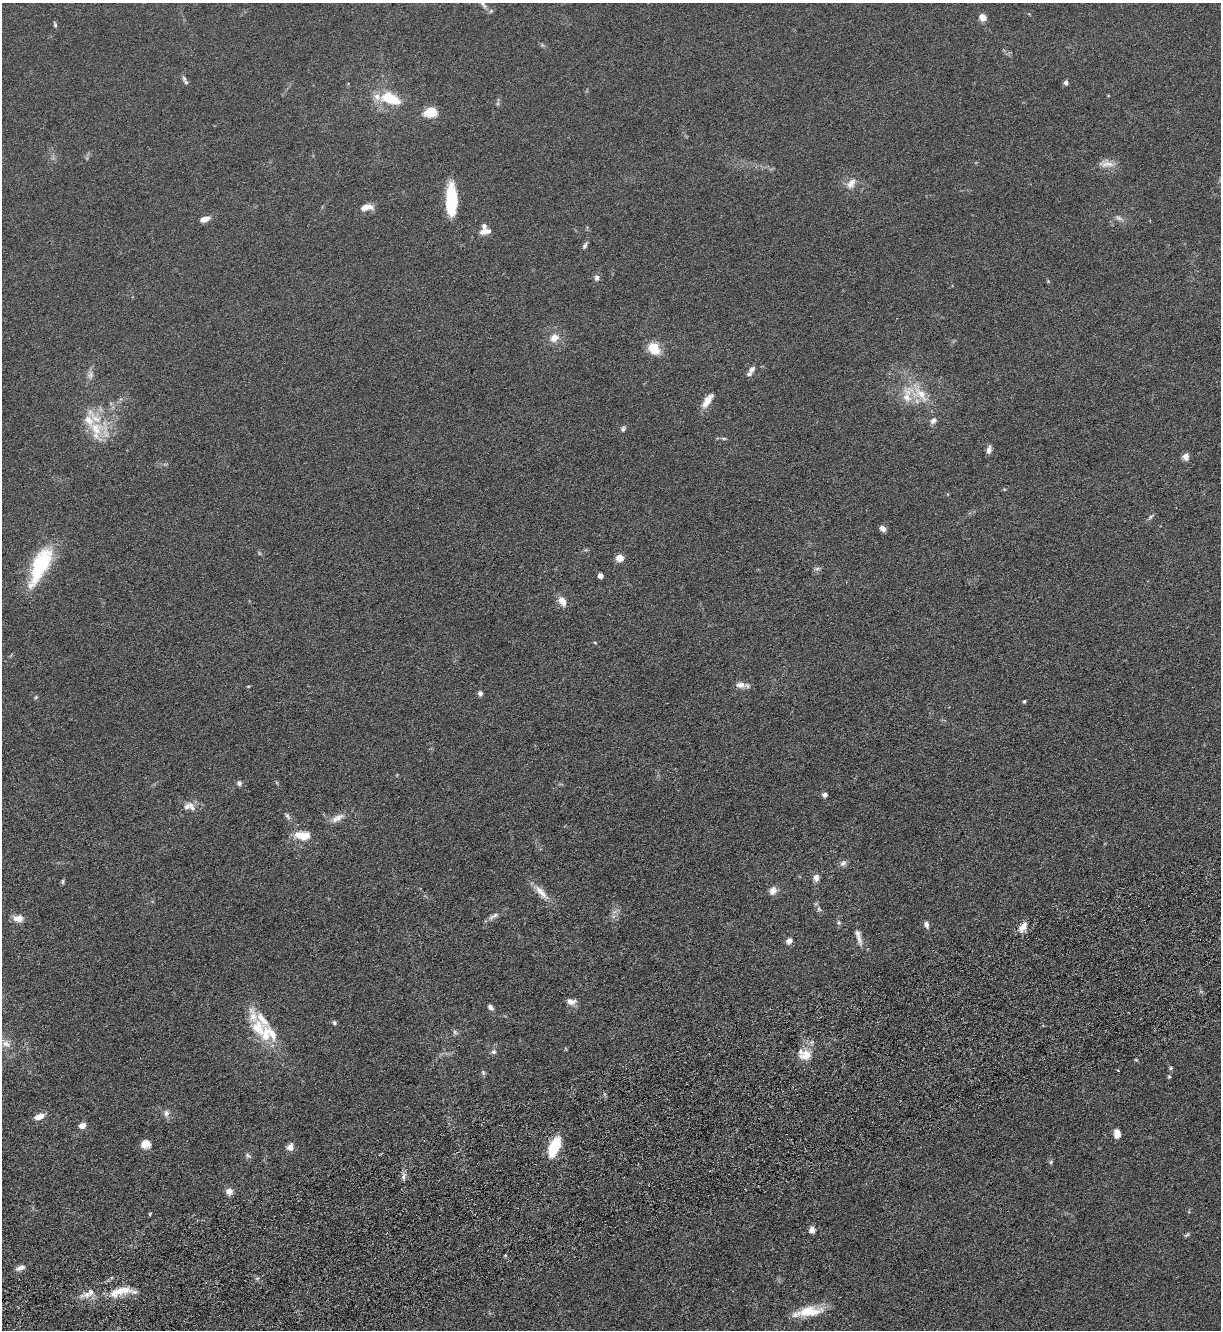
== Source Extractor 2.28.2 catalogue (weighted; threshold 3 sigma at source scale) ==
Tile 7 of 4 x 4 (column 3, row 2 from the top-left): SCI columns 2617-3835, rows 2739-4066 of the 5361 x 5481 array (HDU 1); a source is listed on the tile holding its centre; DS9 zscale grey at full resolution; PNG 1223 x 1332 px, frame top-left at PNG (2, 3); no overlay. Shown black and unused: <1% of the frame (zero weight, under 3 of 6 exposures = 3% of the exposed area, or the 3 px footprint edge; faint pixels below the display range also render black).
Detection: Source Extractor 2.28.2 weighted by HDU 2 'WHT'; one run over the whole footprint, this tile lists its part. Background 0.0665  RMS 0.0058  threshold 0.0236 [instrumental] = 3 sigma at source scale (4.09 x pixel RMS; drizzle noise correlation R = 1.36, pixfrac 0.8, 0.05/0.05 arcsec/px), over >= 5 px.
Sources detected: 107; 1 too faint to see at this stretch — not listed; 15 inside a brighter listed object's ellipse — not listed separately; the other 91 listed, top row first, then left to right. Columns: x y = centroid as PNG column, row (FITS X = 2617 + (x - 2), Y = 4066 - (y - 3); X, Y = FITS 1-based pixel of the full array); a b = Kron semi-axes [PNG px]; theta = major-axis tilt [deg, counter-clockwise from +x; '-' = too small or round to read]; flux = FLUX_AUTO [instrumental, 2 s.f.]
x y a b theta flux
483 4 16 5 -54 2.3
982 17 7 6 - 4
55 25 7 4 -73 0.87
186 82 8 5 -54 1.4
1066 83 5 4 - 1.7
390 98 26 14 -21 17
431 112 9 7 8 16
1106 164 22 9 -1 4.6
851 183 17 10 55 4.5
451 200 34 11 -89 22
370 207 11 8 -25 2.9
204 219 10 6 18 4.2
485 231 15 6 10 3.5
585 245 11 5 59 1.3
597 277 8 6 88 1.9
554 338 12 11 - 5
653 348 13 11 -52 11
751 370 11 6 53 1.9
90 375 11 8 81 2.5
920 394 29 14 -42 14
707 401 20 7 56 5.6
933 420 9 7 49 2
623 429 8 5 70 1.2
96 430 32 25 -52 18
724 438 7 3 -8 0.78
989 449 10 5 78 2.4
1185 457 8 7 - 2.4
1150 517 9 4 41 1
882 528 7 5 -41 2.8
259 553 6 4 -71 0.61
619 558 8 8 - 3.9
40 566 47 16 65 37
818 568 8 5 6 1.2
600 576 4 4 - 4.1
562 601 13 8 -54 4.4
595 642 5 3 - 0.47
740 685 13 7 -6 3.3
248 686 5 3 - 0.4
480 693 6 5 - 1.5
36 697 5 4 - 0.64
1024 701 4 3 - 0.68
239 783 6 6 - 1.5
825 795 6 5 - 1.8
192 807 15 7 -60 2.9
287 816 11 5 -52 1.4
338 818 20 8 27 4.1
303 836 16 9 -6 10
843 863 9 7 38 1.9
816 878 10 7 -88 2.5
63 881 7 3 90 0.74
773 891 11 9 62 3.1
541 892 29 9 -48 6.2
819 909 7 5 -46 1.1
493 916 17 6 31 2.4
18 918 12 8 -4 4.4
839 922 7 5 -88 1.1
926 925 9 6 -69 1.9
1023 927 14 8 55 4.2
859 939 21 6 -70 3.2
789 941 8 6 50 2.4
571 1001 10 6 -3 3.5
490 1007 7 5 -42 1.6
334 1022 6 5 - 0.96
258 1028 27 20 -57 15
455 1032 7 5 -48 1.1
6 1044 14 10 -28 4.4
494 1052 7 6 - 1.3
805 1055 19 14 17 7.3
1136 1060 5 3 - 0.46
1171 1068 5 4 - 0.67
1118 1071 3 2 - 0.38
483 1072 8 4 -64 0.79
1169 1077 5 4 - 0.6
166 1113 10 7 88 2.2
39 1116 10 5 22 5.6
82 1125 8 6 21 2.9
1117 1134 10 7 -87 4
146 1144 9 8 - 5
554 1146 24 10 65 17
290 1147 9 8 - 2.7
248 1156 8 7 - 1.3
1051 1162 6 5 - 0.86
403 1176 10 5 81 1.8
229 1191 8 7 - 3.2
150 1214 4 3 - 0.51
812 1230 7 6 - 3.1
1187 1235 8 4 35 0.79
20 1268 12 6 21 2.6
117 1292 23 12 27 8.6
90 1293 17 9 36 5.4
808 1312 35 11 8 14
Isophote crosses this tile's border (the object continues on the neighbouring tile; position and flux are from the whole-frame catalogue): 1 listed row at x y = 483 4